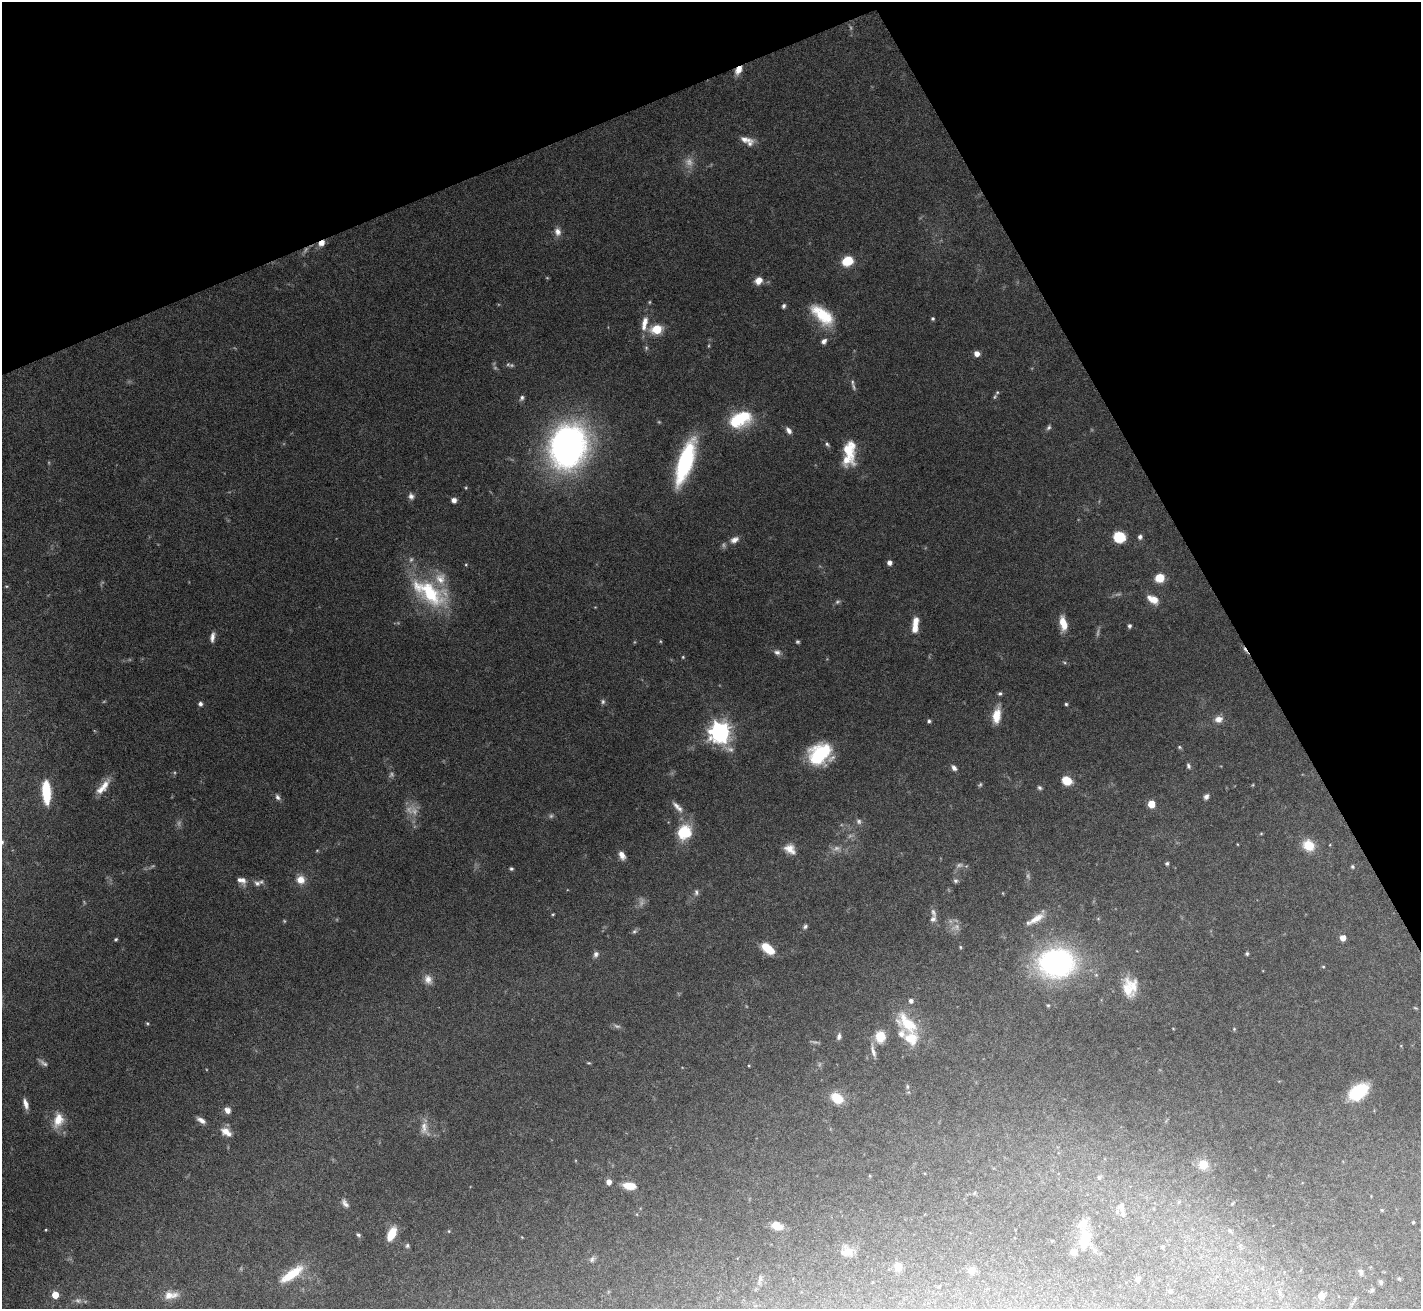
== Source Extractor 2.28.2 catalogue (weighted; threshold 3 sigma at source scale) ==
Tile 3 of 4 x 4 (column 3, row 1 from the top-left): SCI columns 2839-4257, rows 4073-5379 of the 5676 x 5665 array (HDU 1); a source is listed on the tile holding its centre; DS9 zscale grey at full resolution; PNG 1423 x 1311 px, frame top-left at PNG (2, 2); no overlay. Shown black and unused: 23% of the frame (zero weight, under 5 of 10 exposures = <1% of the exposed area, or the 3 px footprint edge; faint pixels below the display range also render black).
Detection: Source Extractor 2.28.2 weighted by HDU 2 'WHT'; one run over the whole footprint, this tile lists its part. Background 0.0674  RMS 0.0024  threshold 0.00968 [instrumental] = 3 sigma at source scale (4.09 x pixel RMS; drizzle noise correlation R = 1.36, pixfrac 0.8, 0.05/0.05 arcsec/px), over >= 5 px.
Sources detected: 207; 38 too faint to see at this stretch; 1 cosmic-ray / hot-pixel residue — not listed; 14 inside a brighter listed object's ellipse — not listed separately; the other 154 listed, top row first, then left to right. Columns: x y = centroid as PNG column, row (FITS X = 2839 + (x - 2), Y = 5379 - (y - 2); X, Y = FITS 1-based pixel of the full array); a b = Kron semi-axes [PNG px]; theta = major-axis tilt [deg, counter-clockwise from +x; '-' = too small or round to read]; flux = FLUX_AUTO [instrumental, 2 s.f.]
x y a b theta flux
738 70 11 6 55 2.3
745 139 21 7 -12 2
558 232 11 8 -79 1.5
321 243 8 5 37 1.8
847 261 12 9 24 5.6
758 281 9 8 - 2
784 306 6 4 67 0.55
822 315 31 15 -41 9.4
933 318 4 4 - 0.39
644 323 21 8 80 2.8
657 329 7 6 - 8.6
824 341 7 6 - 0.96
646 348 7 5 -70 0.43
977 354 5 5 - 1.7
854 387 11 5 -71 0.73
995 397 9 5 57 0.51
522 398 7 6 - 0.69
740 419 25 16 23 13
1049 427 7 5 57 0.53
788 430 9 6 -54 0.97
827 444 8 5 -50 0.53
568 446 28 23 74 130
849 449 24 14 -80 6.4
685 462 38 12 72 31
466 488 5 4 - 0.24
411 496 8 7 - 0.96
454 500 6 6 - 1.2
1119 537 11 10 - 6.2
1140 537 6 5 - 0.72
734 540 12 8 24 1.4
889 563 5 5 - 1.1
466 565 4 4 - 0.24
1160 578 9 8 - 4.2
430 593 53 25 -31 19
1153 599 14 8 -28 2.9
1063 623 15 7 -79 3.6
1129 626 5 4 - 0.57
915 628 12 8 82 2.2
212 637 13 5 80 1.2
660 641 5 3 - 0.22
777 652 11 7 -21 1
1064 662 5 3 - 0.27
1000 693 6 5 - 0.48
603 702 7 6 - 0.54
200 704 5 5 - 0.78
1066 704 4 4 - 0.34
997 715 21 9 80 3.9
1218 719 10 8 10 1.7
929 721 4 4 - 0.45
720 732 8 7 - 160
1179 747 5 4 - 0.32
820 754 26 21 30 15
1188 766 7 5 -72 0.51
954 768 8 5 -49 0.89
1067 781 8 6 -26 5.8
105 785 19 10 64 2.8
980 785 6 5 - 0.36
1253 785 4 4 - 0.21
1040 788 6 5 - 0.47
46 792 22 8 -86 9.5
1206 796 7 5 50 0.85
278 797 10 6 -58 0.81
1151 804 5 5 - 5.1
677 806 15 7 -49 1.6
859 821 8 7 - 0.66
685 832 17 15 56 8.1
1261 833 5 3 - 0.21
1237 844 4 2 - 0.17
1308 845 12 10 -39 5
790 849 14 10 -35 2.5
317 850 5 3 - 0.22
622 855 10 6 -62 1.6
1167 863 5 4 - 0.43
959 865 13 7 19 0.93
1352 866 5 5 - 0.37
511 869 5 5 - 0.43
301 880 11 10 - 2.5
242 881 14 9 -30 1.6
955 881 7 6 - 0.54
258 883 17 8 14 1.4
696 892 9 6 -85 0.67
933 912 14 7 -76 1.1
553 914 5 3 - 0.24
1036 919 25 8 38 2.8
805 926 6 5 - 0.5
634 931 7 6 - 0.48
1343 938 5 5 - 2.4
116 939 4 4 - 0.33
960 947 4 4 - 0.27
768 949 14 8 -38 5.1
596 954 8 6 66 0.76
1247 954 4 4 - 0.33
1057 963 33 26 4 53
1323 967 4 3 - 0.21
428 979 14 10 -66 1.7
1127 990 29 13 -74 4.1
911 1001 5 5 - 0.82
1048 1005 5 4 - 0.26
1415 1008 6 3 -23 0.23
908 1023 36 18 -43 8.3
147 1024 5 5 - 0.3
1234 1029 5 5 - 0.28
839 1036 8 5 79 0.77
880 1036 10 9 - 4.9
873 1051 20 5 -77 1.3
749 1066 5 3 - 0.21
907 1087 8 6 -89 0.5
1358 1092 15 10 36 16
837 1098 11 8 -36 5.8
26 1104 14 6 -73 1.5
227 1110 8 7 - 1.4
58 1120 20 13 74 4.1
201 1120 11 5 -32 1.2
424 1128 23 12 -76 2.8
226 1132 13 8 -36 2.4
1203 1164 9 9 - 4.1
870 1176 5 3 - 0.19
1099 1177 5 5 - 0.38
609 1182 5 5 - 1.3
629 1186 13 7 -7 3.8
974 1193 6 3 71 0.25
1179 1202 5 4 - 0.31
345 1203 13 7 -57 1.1
1232 1204 5 3 - 0.19
1122 1207 14 6 -81 0.95
1382 1210 4 4 - 0.25
637 1214 4 3 - 0.17
1413 1222 4 3 - 0.27
777 1225 12 8 -26 3.2
46 1230 3 3 - 0.2
449 1231 5 4 - 0.25
1230 1231 6 4 -28 0.28
392 1234 15 8 65 4.5
358 1235 6 4 -39 0.4
1052 1241 5 3 - 0.21
1084 1241 27 12 86 6.1
407 1246 6 5 - 0.5
1162 1246 4 4 - 0.28
846 1252 16 11 6 2.5
592 1259 9 7 61 0.63
898 1266 5 5 - 6.9
971 1270 5 5 - 3.3
1361 1272 11 6 -78 0.81
292 1274 33 11 35 6.8
760 1279 12 5 78 0.68
1138 1279 5 5 - 0.79
1399 1279 5 4 - 0.27
1381 1282 7 6 - 0.46
939 1286 4 3 - 0.18
1372 1290 6 5 - 0.53
1170 1291 4 4 - 0.43
55 1295 5 5 - 4.3
171 1295 21 10 4 2.6
1321 1296 5 5 - 3.2
Overlapping masked pixels (flux is a lower limit): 2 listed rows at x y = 738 70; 321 243